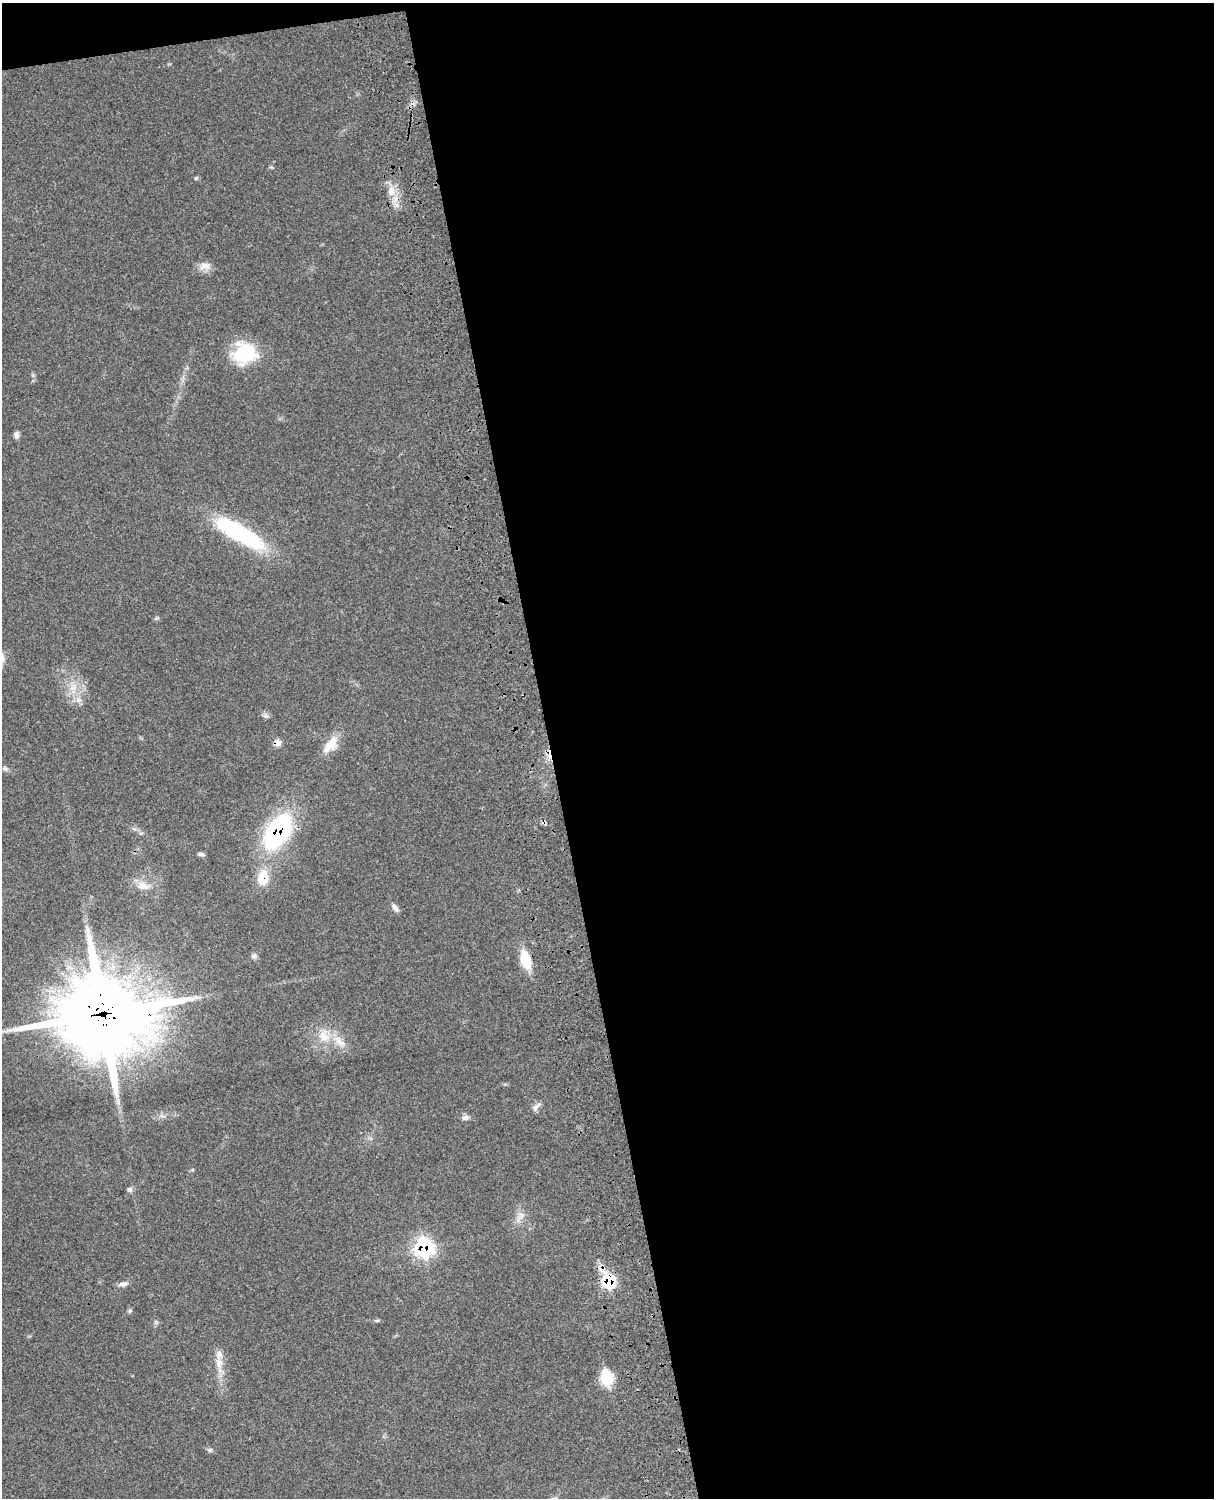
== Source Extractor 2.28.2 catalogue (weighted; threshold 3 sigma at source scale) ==
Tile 4 of 4 x 3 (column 4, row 1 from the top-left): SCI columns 3758-4969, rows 3268-4763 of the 5088 x 4928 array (HDU 1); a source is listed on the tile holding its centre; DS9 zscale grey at full resolution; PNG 1216 x 1500 px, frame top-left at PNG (2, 3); no overlay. Shown black and unused: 56% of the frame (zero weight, under 3 of 4 exposures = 6% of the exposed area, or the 3 px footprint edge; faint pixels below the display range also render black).
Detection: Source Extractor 2.28.2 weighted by HDU 2 'WHT'; one run over the whole footprint, this tile lists its part. Background 0.0975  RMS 0.0063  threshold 0.0285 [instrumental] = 3 sigma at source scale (4.5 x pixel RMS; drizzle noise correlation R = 1.50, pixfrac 1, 0.05/0.05 arcsec/px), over >= 5 px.
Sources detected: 37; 1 cosmic-ray / hot-pixel residue — not listed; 1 inside a brighter listed object's ellipse — not listed separately; the other 35 listed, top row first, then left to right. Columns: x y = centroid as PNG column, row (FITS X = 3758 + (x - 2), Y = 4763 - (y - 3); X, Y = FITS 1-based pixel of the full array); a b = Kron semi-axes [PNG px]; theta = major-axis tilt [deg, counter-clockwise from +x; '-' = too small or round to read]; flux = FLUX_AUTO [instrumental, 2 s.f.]
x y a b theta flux
196 178 5 5 - 0.77
391 191 15 8 -81 6.5
205 266 16 10 8 4.8
244 353 26 23 12 36
16 435 9 6 89 2.2
239 533 62 16 -30 68
73 688 9 8 - 4.4
79 700 8 6 0 2.5
266 716 7 5 -42 1.5
277 743 7 6 - 5.3
331 744 21 15 52 10
5 768 8 6 -33 1.5
278 832 30 16 59 110
201 854 8 5 -8 1.4
263 878 17 12 79 13
143 886 17 11 -14 7
395 908 12 6 -54 2.4
254 956 7 6 - 1.7
526 960 21 11 -73 15
102 1015 35 28 5 5500
324 1036 19 14 -77 11
339 1042 21 10 -45 8.3
536 1107 15 6 48 2.7
466 1117 9 7 4 2.4
130 1189 7 6 - 1.6
521 1215 10 6 -79 3
424 1248 9 8 - 170
602 1269 14 8 -48 5.2
609 1281 8 7 - 62
123 1284 13 6 14 2.6
130 1311 6 4 -45 0.96
377 1320 6 4 1 0.94
219 1363 14 10 -74 6
607 1377 20 14 -78 15
210 1450 7 6 - 1.3
Overlapping masked pixels (flux is a lower limit): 7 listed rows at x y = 277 743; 278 832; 263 878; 102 1015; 424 1248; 602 1269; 609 1281